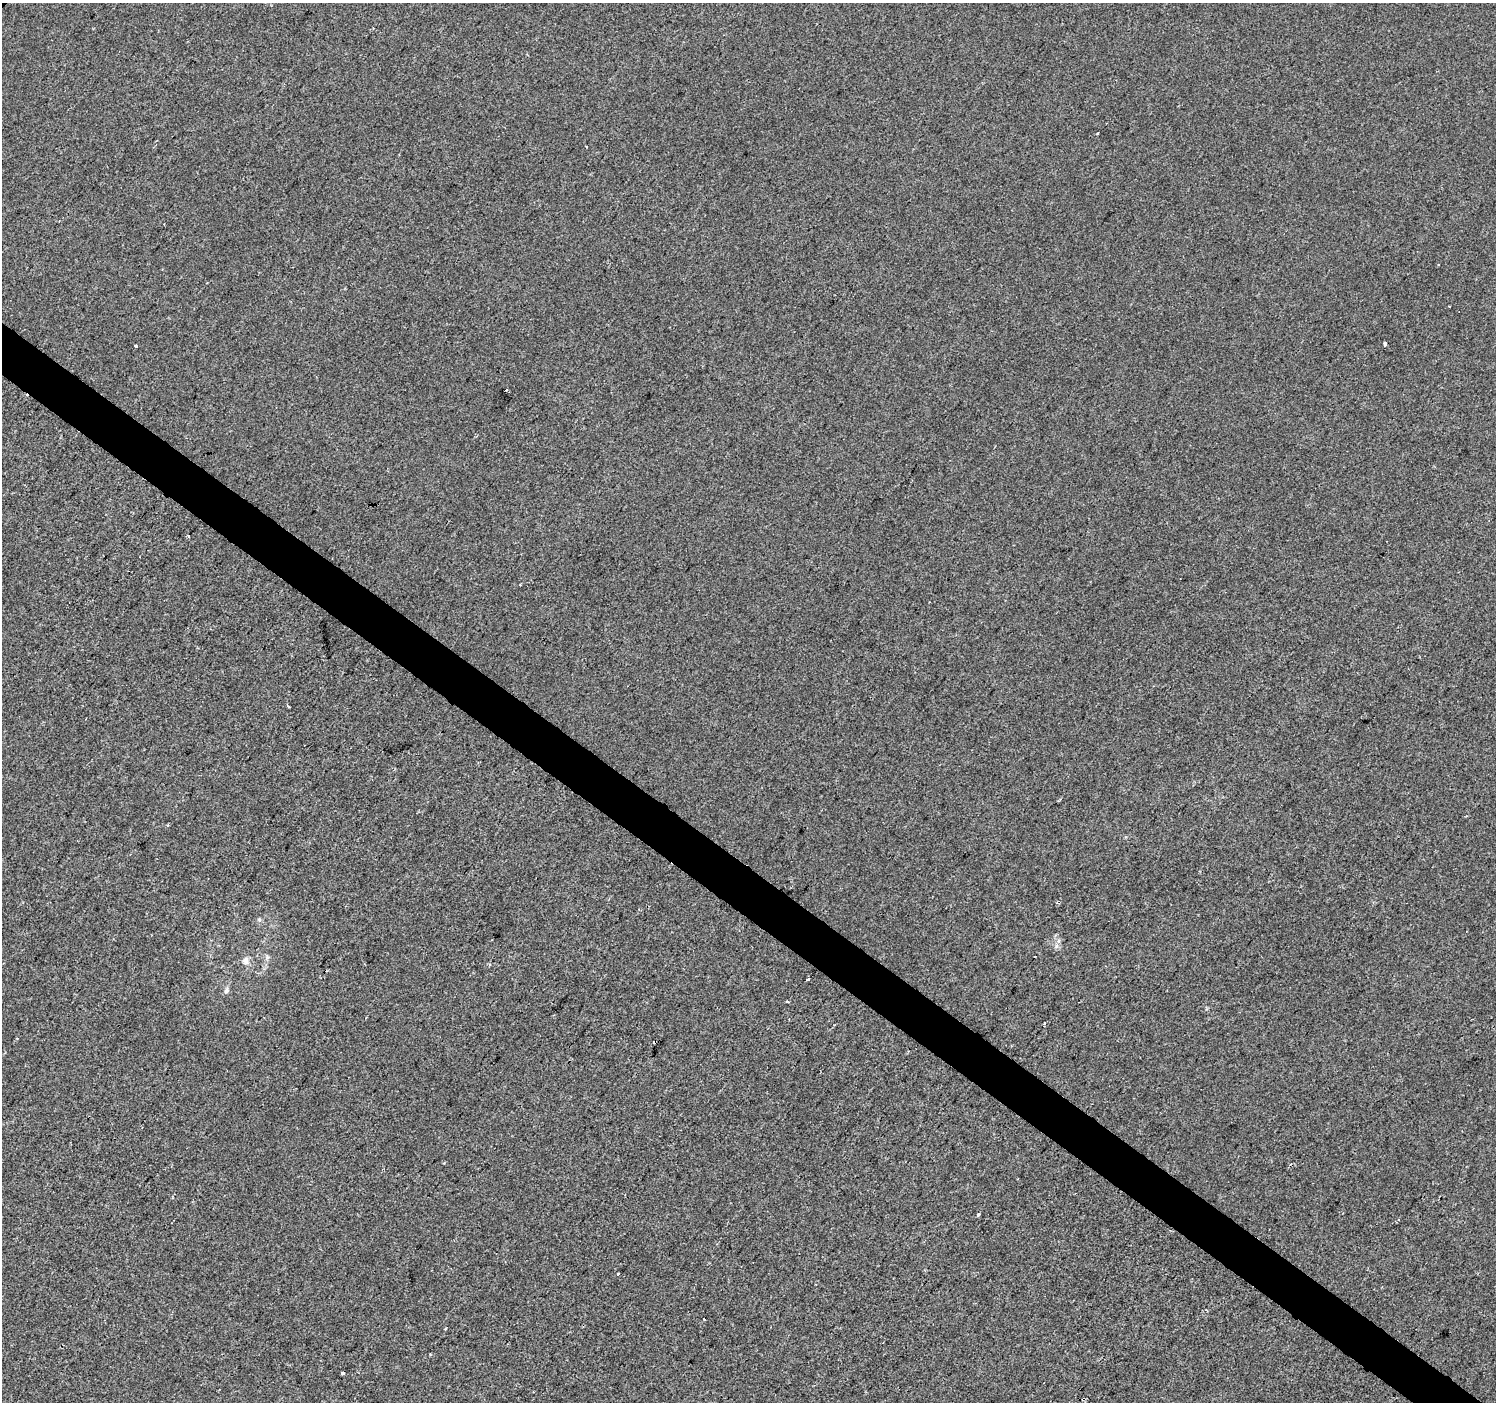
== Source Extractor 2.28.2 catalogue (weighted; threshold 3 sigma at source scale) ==
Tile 6 of 4 x 4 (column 2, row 2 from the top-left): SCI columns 1501-2994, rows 3042-4441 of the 5982 x 6017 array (HDU 1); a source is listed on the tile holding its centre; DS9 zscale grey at full resolution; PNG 1498 x 1404 px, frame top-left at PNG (2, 3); no overlay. Shown black and unused: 4% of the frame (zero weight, under 2 of 3 exposures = <1% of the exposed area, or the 3 px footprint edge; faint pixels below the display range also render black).
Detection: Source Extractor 2.28.2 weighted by HDU 2 'WHT'; one run over the whole footprint, this tile lists its part. Background -7.52e-04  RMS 0.0042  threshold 0.0187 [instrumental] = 3 sigma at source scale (4.5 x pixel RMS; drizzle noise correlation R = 1.50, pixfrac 1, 0.0396/0.0396 arcsec/px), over >= 5 px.
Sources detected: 19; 4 cosmic-ray / hot-pixel residue — not listed; the other 15 listed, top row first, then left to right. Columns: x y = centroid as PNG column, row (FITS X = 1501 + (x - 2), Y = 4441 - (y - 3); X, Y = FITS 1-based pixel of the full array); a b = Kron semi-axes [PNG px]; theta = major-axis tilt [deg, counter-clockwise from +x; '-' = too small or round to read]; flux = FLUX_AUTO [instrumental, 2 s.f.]
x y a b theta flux
1385 343 4 3 - 1.8
136 346 3 3 - 1.8
188 536 4 2 - 0.46
288 706 4 2 - 1.1
1035 956 3 2 - 0.43
245 960 10 8 -80 2.1
808 979 4 2 - 0.6
226 991 8 6 52 1.1
787 1002 3 3 - 1.2
1044 1024 3 3 - 1.4
978 1215 4 3 - 1.4
618 1274 3 2 - 1
704 1319 3 2 - 0.33
342 1373 4 3 - 1.7
1083 1399 3 3 - 2.6
Overlapping masked pixels (flux is a lower limit): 1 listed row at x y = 1083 1399
Unlisted compact peaks at least as high as the median listed source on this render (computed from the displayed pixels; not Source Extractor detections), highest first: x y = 1056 946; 259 919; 267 957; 430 1354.